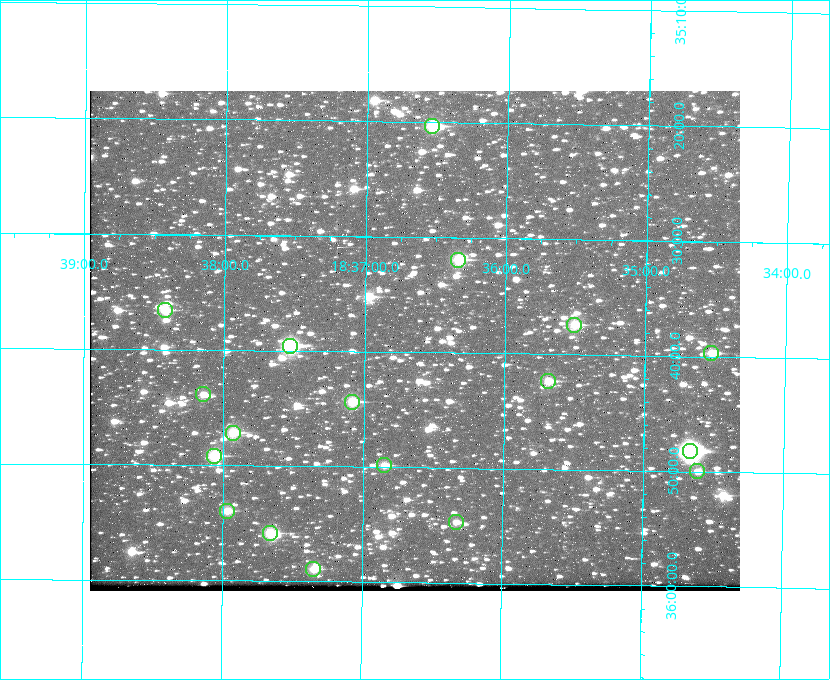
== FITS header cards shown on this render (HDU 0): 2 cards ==
NAXIS1  =                  650 / Width of table row in bytes
NAXIS2  =                  500 / Number of rows in table

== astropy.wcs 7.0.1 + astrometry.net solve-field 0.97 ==
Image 650 x 500 px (HDU 0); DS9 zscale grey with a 90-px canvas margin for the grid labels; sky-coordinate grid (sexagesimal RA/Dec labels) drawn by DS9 from the SOLVED WCS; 18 Tycho-2 reference stars matched to detected sources circled (green)
Header WCS: none
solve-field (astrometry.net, Tycho-2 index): SOLVED blind (the file carries no WCS)
Solved WCS: RA---TAN-SIP/DEC--TAN-SIP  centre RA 18:36:39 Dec +35:39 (279.16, +35.65 deg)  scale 5.21 arcsec/px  FOV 56.4' x 43.4'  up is +179 deg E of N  parity flipped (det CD > 0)
(file carries no celestial WCS; the grid is the blind solution)
Tycho-2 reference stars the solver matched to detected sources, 18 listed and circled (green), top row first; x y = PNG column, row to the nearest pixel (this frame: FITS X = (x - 90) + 1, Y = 500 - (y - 91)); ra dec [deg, ICRS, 3 dp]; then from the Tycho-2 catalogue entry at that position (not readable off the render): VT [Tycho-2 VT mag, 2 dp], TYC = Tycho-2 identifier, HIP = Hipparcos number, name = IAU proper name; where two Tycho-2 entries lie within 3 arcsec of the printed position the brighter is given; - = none
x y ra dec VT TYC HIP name
432 126 279.134 +35.339 9.91 2645-980-1 - -
458 260 279.085 +35.532 9.84 2645-710-1 - -
165 310 279.606 +35.610 10.50 2645-565-1 - -
574 325 278.877 +35.623 10.37 2632-1282-1 - -
290 346 279.382 +35.660 8.88 2649-136-1 91311 -
711 353 278.632 +35.662 10.68 2636-195-1 - -
548 381 278.922 +35.705 10.37 2636-96-1 - -
203 394 279.537 +35.731 11.00 2649-31-1 - -
352 402 279.271 +35.739 10.27 2649-22-1 - -
233 433 279.483 +35.786 9.96 2649-1276-1 - -
690 451 278.667 +35.805 7.78 2636-68-1 91080 -
214 456 279.516 +35.819 10.07 2649-1464-1 - -
384 465 279.212 +35.831 10.99 2649-1529-1 - -
697 471 278.654 +35.833 11.29 2636-133-1 - -
227 511 279.492 +35.899 10.86 2649-1492-1 - -
456 522 279.083 +35.912 11.42 2649-1448-1 - -
270 533 279.414 +35.931 10.32 2649-1381-1 - -
313 569 279.337 +35.982 10.50 2649-1232-1 - -